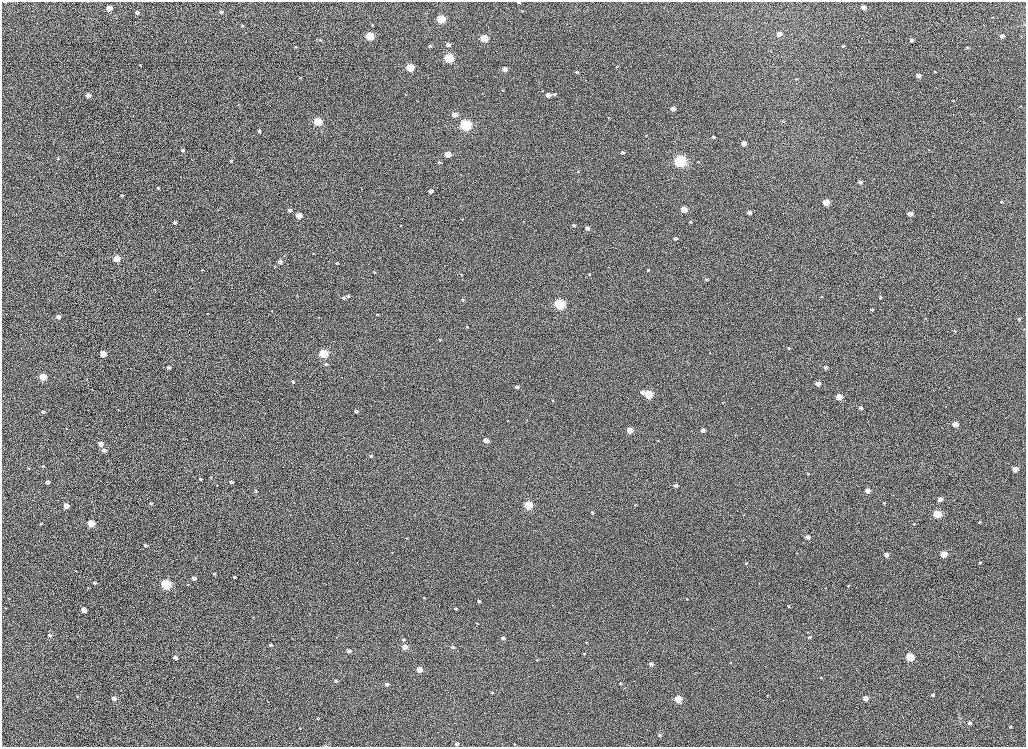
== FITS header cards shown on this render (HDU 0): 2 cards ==
NAXIS1  =                 2048
NAXIS2  =                 1489

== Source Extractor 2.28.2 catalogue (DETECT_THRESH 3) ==
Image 2048 x 1489 px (HDU 0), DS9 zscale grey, zoomed out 1/2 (1 PNG px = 2 x 2 image px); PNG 1028 x 749 px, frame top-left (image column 1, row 1489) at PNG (2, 2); no overlay
Background 1020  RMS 3.7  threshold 11.2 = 3 sigma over >= 5 px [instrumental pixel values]
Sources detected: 229; all 229 listed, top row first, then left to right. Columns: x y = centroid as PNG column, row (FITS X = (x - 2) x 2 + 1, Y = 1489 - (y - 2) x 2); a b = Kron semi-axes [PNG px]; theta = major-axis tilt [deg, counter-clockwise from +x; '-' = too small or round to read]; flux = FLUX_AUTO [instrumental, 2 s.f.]
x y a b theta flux
5 2 3 1 - 480
519 2 3 2 - 810
864 7 3 3 - 6600
109 8 4 3 - 16000
522 11 4 3 - 750
137 12 3 3 - 3500
221 12 4 3 - 2500
426 13 3 3 - 430
992 17 3 2 - 340
441 19 4 3 - 59000
372 25 3 3 - 580
242 26 4 3 - 950
779 34 3 3 - 7300
369 36 4 3 - 58000
1002 36 3 3 - 4200
1021 37 3 3 - 480
484 38 4 3 - 37000
321 40 4 3 - 610
911 40 4 3 - 3200
448 45 3 3 - 4100
430 46 3 3 - 1600
843 46 3 3 - 1100
295 47 3 3 - 600
967 48 4 3 - 620
449 58 4 3 - 87000
140 65 2 2 - 410
617 67 3 2 - 440
410 68 4 3 - 53000
504 69 3 3 - 8500
577 72 3 3 - 1400
934 72 3 3 - 510
919 76 4 3 - 7600
300 77 3 3 - 490
796 79 3 3 - 580
503 90 3 3 - 510
542 91 3 2 - 370
554 94 4 3 - 1300
88 95 3 3 - 8300
548 95 3 3 - 8300
953 101 3 3 - 920
1020 106 3 2 - 310
673 109 3 3 - 6600
953 114 3 2 - 310
455 115 3 3 - 9200
609 118 2 2 - 270
318 121 4 3 - 57000
783 121 3 3 - 640
465 125 4 4 - 180000
259 131 3 2 - 1700
646 135 3 3 - 530
713 137 4 3 - 1600
744 143 3 3 - 11000
183 150 3 3 - 2300
928 150 3 3 - 360
622 153 3 3 - 2100
448 154 4 3 - 19000
57 158 3 3 - 740
231 161 3 2 - 680
680 161 4 4 - 230000
439 162 3 3 - 1700
698 162 4 3 - 770
578 171 3 2 - 610
860 182 3 3 - 4200
158 188 3 2 - 830
431 191 3 3 - 5600
122 195 2 2 - 910
826 202 4 3 - 28000
1001 202 4 3 - 1100
684 209 4 3 - 19000
290 210 3 3 - 2900
749 212 3 3 - 4700
910 214 3 3 - 8000
299 215 4 3 - 18000
462 219 2 2 - 380
690 222 3 3 - 800
175 223 3 2 - 3100
401 225 3 2 - 520
574 225 3 2 - 1400
587 228 3 3 - 4100
675 238 3 3 - 2900
314 253 3 2 - 540
284 256 2 2 - 340
116 259 4 3 - 26000
280 262 3 3 - 6900
337 263 3 3 - 1000
275 267 3 2 - 610
202 270 2 2 - 360
648 270 3 3 - 810
374 272 3 2 - 770
461 274 3 2 - 620
589 274 3 2 - 640
707 279 3 2 - 1600
298 296 3 2 - 270
348 296 4 3 - 1700
821 297 3 2 - 530
880 297 3 3 - 830
344 298 3 3 - 1900
463 300 3 2 - 810
560 304 4 4 - 150000
872 310 3 3 - 1300
271 311 3 2 - 320
207 313 2 2 - 270
377 315 3 2 - 730
58 317 3 3 - 4900
925 318 3 2 - 360
1019 319 3 3 - 1100
467 327 3 2 - 720
955 331 3 3 - 800
440 340 3 2 - 640
789 348 3 2 - 740
323 353 4 3 - 68000
710 353 3 2 - 250
103 354 4 3 - 19000
326 364 3 3 - 970
168 367 3 2 - 2000
826 367 3 3 - 2800
43 377 4 3 - 37000
342 377 3 2 - 210
87 379 3 2 - 330
293 382 3 3 - 1700
818 384 3 3 - 8100
517 387 3 3 - 2600
92 389 2 1 - 200
642 392 3 3 - 4100
648 394 4 3 - 54000
839 397 4 3 - 17000
552 400 3 2 - 610
723 403 2 2 - 330
946 406 2 1 - 190
861 408 3 3 - 2200
356 411 3 3 - 2100
43 412 3 3 - 2500
786 417 2 1 - 200
508 421 2 2 - 380
955 424 4 3 - 13000
67 429 3 2 - 330
630 430 3 3 - 15000
703 430 3 3 - 3200
486 440 4 3 - 8400
658 441 3 2 - 420
100 444 3 3 - 9500
104 450 3 3 - 4900
371 456 3 3 - 1500
43 466 3 3 - 840
28 468 3 2 - 850
1015 469 3 3 - 13000
808 474 3 3 - 720
210 477 3 3 - 470
200 479 3 2 - 1200
47 482 3 3 - 4500
231 482 3 3 - 2800
675 485 3 3 - 2800
256 491 3 3 - 1600
868 491 3 3 - 8200
940 499 3 3 - 6400
91 502 3 2 - 240
151 503 3 2 - 960
884 503 3 3 - 800
528 505 4 3 - 63000
635 505 3 2 - 550
66 506 3 3 - 12000
592 513 3 3 - 1500
937 514 4 3 - 54000
744 515 3 2 - 320
980 522 3 3 - 720
91 523 4 3 - 32000
41 524 2 2 - 760
914 524 2 2 - 550
808 537 3 3 - 6100
406 538 3 2 - 410
145 546 3 2 - 1900
797 553 3 2 - 390
943 554 4 3 - 21000
886 555 3 3 - 5300
746 563 2 2 - 660
980 563 2 2 - 1100
76 571 3 2 - 340
214 573 2 2 - 610
234 577 3 2 - 1100
194 578 3 3 - 5800
94 583 3 2 - 1800
166 584 4 4 - 110000
188 584 2 2 - 340
848 585 3 2 - 560
9 598 3 2 - 440
424 598 2 2 - 460
687 599 2 2 - 340
479 601 3 2 - 1600
789 606 3 3 - 750
456 608 3 2 - 1200
83 610 3 3 - 12000
477 623 3 2 - 770
807 632 3 3 - 410
50 635 4 3 - 2500
503 638 4 3 - 2300
809 638 3 3 - 1400
404 640 4 3 - 1400
586 642 3 3 - 690
270 645 3 3 - 2500
405 647 3 3 - 12000
452 647 4 3 - 1500
349 651 3 3 - 3000
584 654 3 3 - 570
910 657 4 3 - 52000
175 658 3 3 - 3800
537 660 3 3 - 530
730 662 3 3 - 490
651 664 3 3 - 3800
419 670 4 3 - 11000
821 678 4 3 - 870
336 681 3 3 - 1500
387 684 3 3 - 3000
620 684 3 3 - 960
492 692 3 3 - 870
933 695 3 3 - 1800
77 696 3 2 - 370
767 696 2 2 - 360
114 698 3 3 - 5200
865 698 4 3 - 10000
678 699 4 3 - 34000
268 702 3 2 - 240
318 718 3 3 - 760
969 723 3 3 - 4000
1010 727 3 2 - 800
300 729 3 2 - 590
660 735 4 3 - 1500
457 744 4 3 - 2300
515 744 3 3 - 610
326 746 3 2 - 350
At the frame edge (FLAGS 8, measured only in part): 3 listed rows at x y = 5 2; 519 2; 326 746